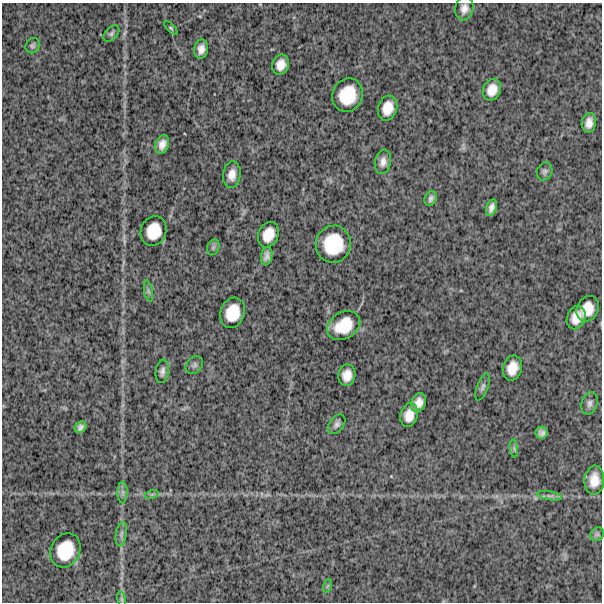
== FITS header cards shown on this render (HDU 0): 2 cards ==
NAXIS1  =                  600
NAXIS2  =                  600

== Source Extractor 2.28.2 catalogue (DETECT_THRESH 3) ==
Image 600 x 600 px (HDU 0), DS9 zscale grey, 1 PNG px = 1 image px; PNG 604 x 604 px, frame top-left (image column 1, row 600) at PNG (2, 3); each listed source drawn as its Kron ellipse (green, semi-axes under 4 px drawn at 4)
Background 1500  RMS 290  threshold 866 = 3 sigma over >= 5 px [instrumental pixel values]
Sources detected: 47; all 47 listed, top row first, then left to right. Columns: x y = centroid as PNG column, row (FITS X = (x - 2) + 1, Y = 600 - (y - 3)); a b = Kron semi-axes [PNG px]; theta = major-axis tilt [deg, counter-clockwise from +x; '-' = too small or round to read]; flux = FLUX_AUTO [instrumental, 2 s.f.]
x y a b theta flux
464 9 12 9 79 130000
171 28 8 4 -45 25000
111 33 10 6 46 50000
33 46 8 6 58 49000
201 49 10 7 80 130000
281 65 10 8 70 190000
492 90 11 9 66 220000
347 95 17 15 68 600000
388 108 13 9 74 270000
589 123 10 7 81 140000
162 144 9 6 71 140000
383 162 12 8 77 120000
545 171 9 7 69 57000
232 175 13 9 82 170000
431 198 8 6 66 60000
491 208 8 5 72 94000
154 231 15 12 72 400000
268 235 13 10 66 280000
333 244 18 17 - 770000
213 247 8 6 69 45000
267 256 9 5 80 92000
148 291 11 4 -79 46000
587 309 13 10 64 280000
233 313 15 12 71 420000
576 318 12 9 68 230000
344 326 18 13 32 500000
194 365 10 7 50 56000
512 368 13 9 75 250000
162 371 12 6 81 72000
347 375 11 8 80 200000
483 387 14 5 70 60000
418 403 10 7 67 160000
590 403 11 8 76 78000
409 415 12 8 76 210000
337 424 11 7 53 71000
80 427 6 5 - 71000
542 433 6 6 - 77000
514 448 9 3 -85 36000
594 480 14 10 86 260000
123 493 11 5 90 67000
152 494 7 4 18 33000
550 496 13 3 -9 57000
121 534 12 5 80 69000
597 534 7 6 - 44000
65 550 17 14 66 590000
327 586 7 4 71 36000
122 599 8 4 -81 30000